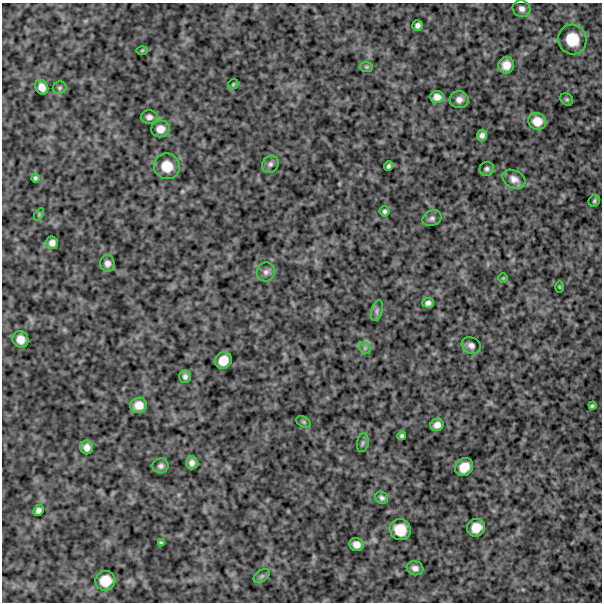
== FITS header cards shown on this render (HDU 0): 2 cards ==
NAXIS1  =                  600
NAXIS2  =                  600

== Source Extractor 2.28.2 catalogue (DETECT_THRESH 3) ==
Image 600 x 600 px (HDU 0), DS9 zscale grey, 1 PNG px = 1 image px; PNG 604 x 604 px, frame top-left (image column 1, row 600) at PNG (2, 3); each listed source drawn as its Kron ellipse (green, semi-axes under 4 px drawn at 4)
Background 749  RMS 250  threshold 742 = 3 sigma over >= 5 px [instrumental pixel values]
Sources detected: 57; all 57 listed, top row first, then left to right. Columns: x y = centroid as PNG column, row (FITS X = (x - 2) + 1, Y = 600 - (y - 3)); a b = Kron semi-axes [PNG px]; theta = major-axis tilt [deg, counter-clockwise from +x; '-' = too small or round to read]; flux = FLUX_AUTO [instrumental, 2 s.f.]
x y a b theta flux
522 9 9 8 - 74000
417 25 5 5 - 54000
572 39 15 14 - 380000
142 50 6 4 2 18000
506 65 8 7 - 150000
367 67 6 5 - 24000
233 84 6 4 46 23000
42 87 7 6 - 110000
60 88 7 6 - 33000
437 97 7 6 - 99000
567 99 7 5 -43 26000
459 100 9 8 - 97000
149 117 8 6 0 65000
537 121 9 8 - 170000
160 129 9 8 - 130000
482 135 5 5 - 62000
270 164 9 7 45 57000
167 166 13 12 - 270000
388 166 5 3 - 35000
487 169 7 7 - 45000
35 178 4 3 - 30000
514 179 12 8 -29 100000
594 201 6 5 - 30000
385 211 5 5 - 37000
39 214 6 4 57 20000
432 218 10 7 24 55000
52 243 6 6 - 81000
107 263 8 7 - 79000
266 272 9 9 - 71000
503 278 5 5 - 19000
559 287 6 3 -89 15000
428 303 6 5 - 57000
377 311 11 5 75 47000
21 339 8 7 - 140000
471 345 10 8 -29 76000
365 348 7 5 -45 39000
223 360 9 8 - 190000
185 377 6 5 - 51000
139 405 8 7 - 150000
592 406 4 3 - 26000
304 422 8 5 -27 29000
437 425 7 6 - 88000
402 436 4 4 - 34000
363 443 9 5 79 38000
87 447 7 6 - 88000
192 463 6 6 - 73000
161 466 8 7 - 58000
464 467 10 8 45 200000
382 498 7 5 -42 45000
38 510 6 5 - 59000
476 528 9 8 - 200000
400 530 11 10 - 290000
161 543 4 3 - 25000
356 544 7 6 - 100000
415 568 8 7 - 77000
262 576 9 5 36 41000
105 581 10 9 - 260000